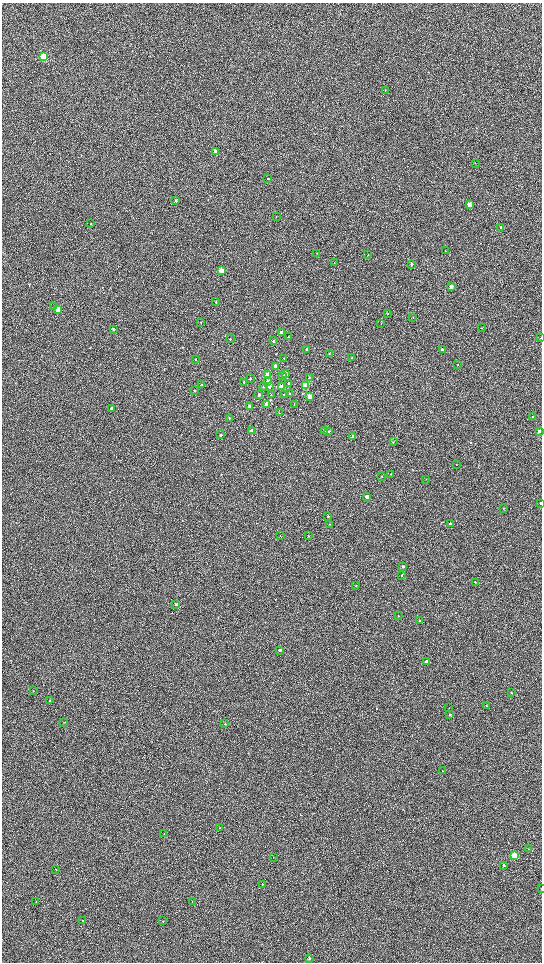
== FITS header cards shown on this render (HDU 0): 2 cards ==
NAXIS1  =                 1080 / length of data axis 1
NAXIS2  =                 1920 / length of data axis 2

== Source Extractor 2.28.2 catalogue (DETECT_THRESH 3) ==
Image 1080 x 1920 px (HDU 0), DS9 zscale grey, zoomed out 1/2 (1 PNG px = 2 x 2 image px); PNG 544 x 964 px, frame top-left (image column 1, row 1919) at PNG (2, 3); each listed source drawn as its Kron ellipse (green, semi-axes under 4 px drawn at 4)
Background 604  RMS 57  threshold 172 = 3 sigma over >= 5 px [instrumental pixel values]
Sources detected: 120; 4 cannot appear on this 1/2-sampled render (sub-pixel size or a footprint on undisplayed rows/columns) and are neither listed nor drawn; the other 116 listed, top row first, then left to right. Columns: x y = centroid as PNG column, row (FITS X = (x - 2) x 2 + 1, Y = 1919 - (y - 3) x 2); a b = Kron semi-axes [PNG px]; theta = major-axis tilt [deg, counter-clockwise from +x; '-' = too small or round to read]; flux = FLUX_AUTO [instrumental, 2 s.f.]
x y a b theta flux
44 56 3 3 - 920000
385 90 2 2 - 4300
215 151 3 3 - 89000
475 163 3 2 - 4500
268 179 2 2 - 8400
176 201 3 2 - 17000
469 205 3 2 - 210000
276 217 2 2 - 3500
91 224 3 2 - 4700
501 227 2 2 - 12000
445 251 2 1 - 3700
317 253 2 2 - 4400
368 255 2 2 - 3500
334 263 2 2 - 4000
411 264 3 2 - 25000
221 271 3 3 - 230000
451 287 3 2 - 130000
216 302 3 2 - 9200
54 307 4 3 - 9000
58 309 3 3 - 230000
387 313 2 2 - 4000
413 317 2 1 - 3400
201 322 3 2 - 6300
381 323 2 2 - 3400
482 328 3 2 - 6500
113 329 3 2 - 12000
281 333 3 2 - 68000
288 337 3 2 - 9800
541 338 2 2 - 3900
230 339 3 2 - 6000
274 341 2 2 - 16000
307 349 2 2 - 35000
442 350 2 2 - 34000
329 354 3 2 - 8200
352 357 2 2 - 9500
283 358 2 2 - 5000
195 360 3 2 - 9800
458 364 2 2 - 3200
275 366 3 2 - 36000
286 373 3 2 - 14000
267 375 3 3 - 210000
283 376 3 2 - 15000
309 378 2 2 - 8800
250 379 2 2 - 11000
268 381 3 2 - 54000
244 382 3 2 - 11000
288 383 3 2 - 12000
201 385 3 3 - 9100
306 386 3 3 - 490000
263 387 2 2 - 6200
269 387 3 3 - 29000
282 387 3 3 - 300000
194 390 3 2 - 7600
290 394 3 2 - 13000
259 395 3 2 - 41000
271 395 3 2 - 6900
284 395 2 2 - 15000
310 397 3 3 - 200000
267 404 3 3 - 150000
294 405 2 2 - 4100
249 406 3 2 - 83000
111 408 3 2 - 18000
279 413 2 2 - 3400
533 416 2 2 - 7900
229 418 3 2 - 9900
325 430 3 2 - 9600
251 431 3 2 - 54000
329 431 3 3 - 9800
539 431 2 2 - 43000
221 435 3 3 - 11000
353 437 2 2 - 74000
393 442 3 2 - 4500
456 464 2 1 - 3200
391 474 2 2 - 7900
382 476 2 2 - 6500
426 479 2 2 - 4700
367 497 2 2 - 110000
541 503 2 2 - 8900
503 508 2 2 - 5900
328 516 2 2 - 15000
329 524 2 2 - 4300
450 524 2 2 - 29000
280 536 2 2 - 2400
308 536 2 2 - 7400
403 567 2 2 - 30000
402 575 2 2 - 7800
475 582 2 1 - 6200
356 586 2 2 - 4200
176 604 3 2 - 16000
398 616 2 2 - 4400
419 620 2 2 - 8200
280 650 2 2 - 29000
427 662 2 2 - 55000
33 691 2 2 - 3200
511 693 2 2 - 5600
50 701 2 2 - 11000
486 705 3 2 - 5400
449 708 2 2 - 4100
450 714 2 2 - 9200
64 722 3 2 - 4600
225 724 2 2 - 6600
442 770 2 2 - 5500
220 828 2 2 - 3400
164 833 2 2 - 4000
528 849 3 3 - 6200
515 856 4 3 - 400000
273 857 2 1 - 3200
504 865 3 2 - 5500
56 870 3 2 - 4400
262 884 2 1 - 3500
541 889 4 2 - 5400
36 902 2 2 - 4600
192 902 2 1 - 3500
83 920 3 2 - 4900
163 921 2 2 - 4000
309 958 3 2 - 18000
At the frame edge (FLAGS 8, measured only in part): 3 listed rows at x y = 541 338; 541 503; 541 889
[4 sub-pixel or undisplayed-footprint detections neither listed nor drawn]